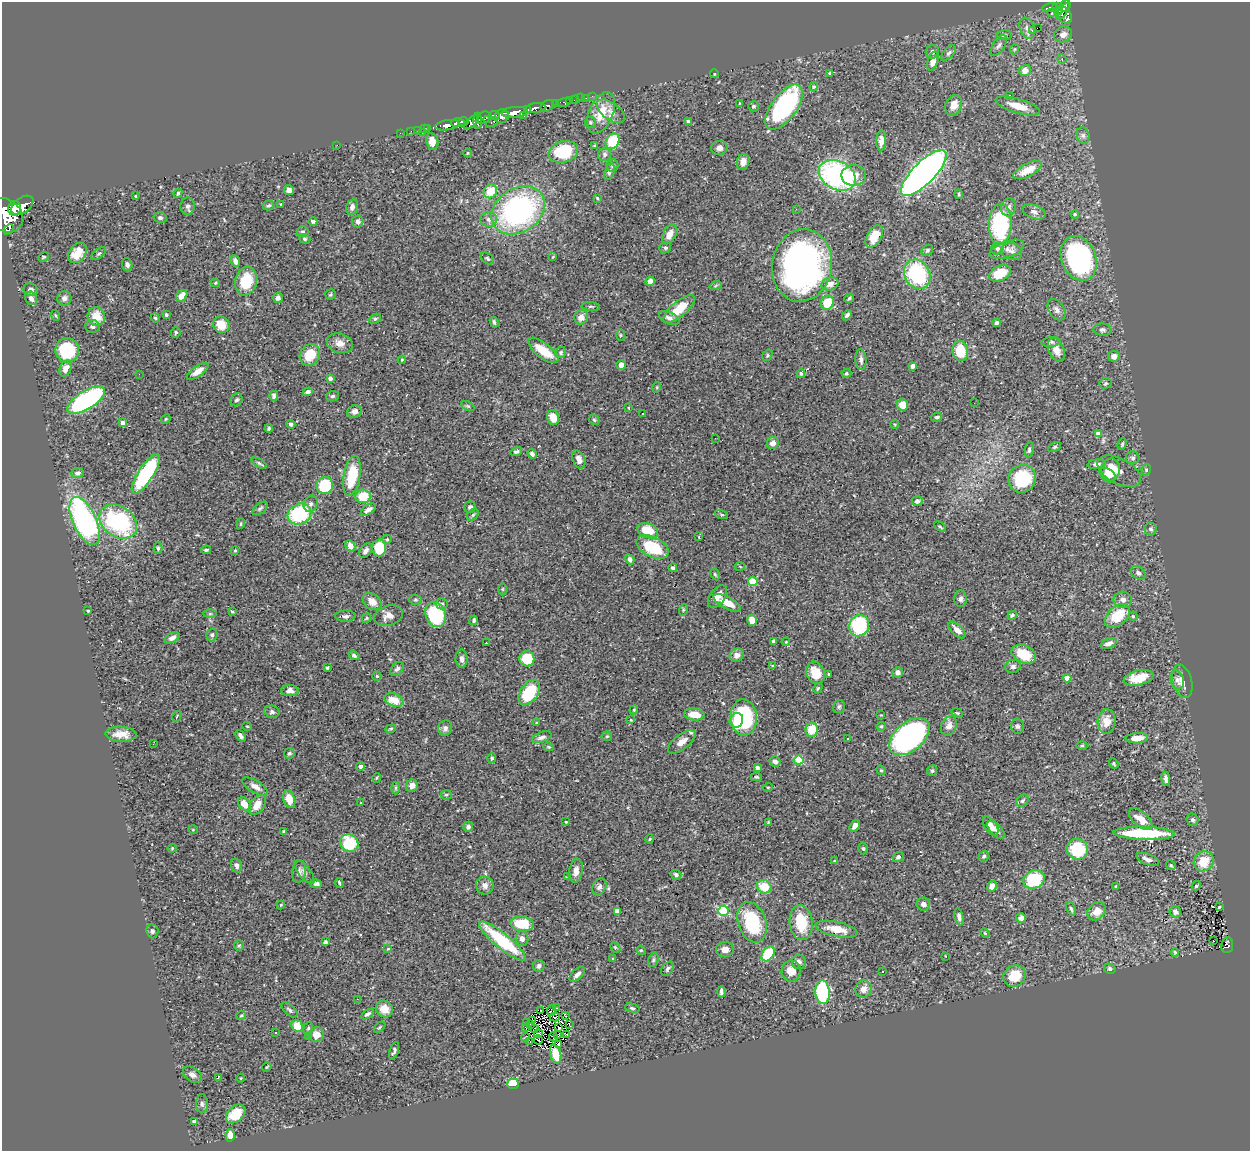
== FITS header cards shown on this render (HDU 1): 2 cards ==
NAXIS1  =                 1248
NAXIS2  =                 1149

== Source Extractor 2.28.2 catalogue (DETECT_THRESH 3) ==
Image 1248 x 1149 px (HDU 1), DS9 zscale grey, 1 PNG px = 1 image px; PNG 1252 x 1153 px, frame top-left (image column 1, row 1149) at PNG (2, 2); each listed source drawn as its Kron ellipse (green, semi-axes under 4 px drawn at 4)
Background 0.627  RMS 0.027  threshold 0.0804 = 3 sigma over >= 5 px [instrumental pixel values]
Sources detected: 469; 2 with non-positive FLUX_AUTO (blend fragments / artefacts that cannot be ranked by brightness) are neither listed nor drawn; the other 467 listed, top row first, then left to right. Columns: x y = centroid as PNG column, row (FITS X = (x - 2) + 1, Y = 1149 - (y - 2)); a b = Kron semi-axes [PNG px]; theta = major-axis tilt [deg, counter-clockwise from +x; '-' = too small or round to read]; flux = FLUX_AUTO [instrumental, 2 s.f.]
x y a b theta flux
1065 6 6 5 - 280
1056 7 4 3 - 110
1050 8 7 3 13 98
1058 10 4 4 - 36
1063 11 9 3 52 280
1052 12 3 2 - 5
1065 15 9 6 -59 240
1027 28 11 7 -70 9.5
1037 28 2 2 - 1100
1032 31 3 2 - 4.4
1063 34 9 7 26 13
1004 35 8 5 4 4.1
999 45 12 6 58 6
1015 49 5 3 - 1.6
932 52 7 6 - 5.5
949 53 9 5 46 4.8
1062 59 5 4 - 2.1
933 61 10 5 72 13
1025 70 6 5 - 15
829 73 4 3 - 2.2
714 74 4 4 - 1.8
814 87 5 4 - 1.7
592 96 3 2 - 2.8
1010 96 4 3 - 1.8
581 98 2 2 - 2.3
586 98 2 2 - 3.6
575 100 4 2 - 9.5
569 101 2 2 - 3.8
555 103 3 3 - 60
563 103 8 4 13 35
740 103 3 2 - 1.2
954 105 10 8 66 18
547 106 7 5 34 170
753 106 5 5 - 3.7
1018 106 23 7 -17 30
784 107 26 12 54 260
535 108 10 5 10 790
527 109 4 3 - 260
611 111 16 8 -36 14
515 112 13 5 5 1700
601 113 22 12 68 41
494 115 5 4 - 220
524 115 3 2 - 92
502 116 7 6 - 750
484 118 7 6 - 320
464 121 5 3 - 290
478 121 8 3 -88 240
688 121 3 3 - 6.8
471 122 9 4 43 340
491 122 7 5 -19 170
590 122 5 5 - 2.9
458 123 7 4 2 480
447 125 12 5 9 1100
424 128 3 2 - 19
428 128 3 2 - 22
418 130 2 2 - 6.7
411 131 2 2 - 7.7
400 133 2 2 - 6.8
422 133 3 2 - 38
1083 135 8 6 -75 5.1
432 141 8 6 -80 16
613 141 8 6 60 74
881 141 10 5 88 11
337 145 2 2 - 26
594 146 4 3 - 2
719 148 8 7 - 7.5
563 152 15 10 16 96
468 153 4 4 - 1.9
604 154 7 6 - 5.3
743 162 8 6 73 13
613 165 6 6 - 3.1
1028 170 16 6 27 21
609 172 8 5 71 4.8
924 173 30 11 46 1400
837 175 19 14 -27 350
854 175 12 10 -1 24
289 190 5 5 - 7.2
490 191 7 6 - 33
178 193 5 3 - 2.2
959 194 5 4 - 2
136 196 3 3 - 1.7
597 198 3 3 - 2
281 204 3 3 - 2.9
22 205 12 7 37 1600
268 205 6 5 - 3
188 206 8 7 - 5.8
352 207 8 5 76 6.8
1009 207 9 7 76 6.5
14 208 7 6 - 1900
796 209 3 3 - 1.7
518 210 29 22 34 400
1034 212 12 7 -20 7.2
1075 214 4 4 - 2.5
5 215 19 15 -40 4100
160 218 6 5 - 4.5
489 219 8 7 - 7.9
313 221 4 4 - 5.4
358 221 6 6 - 6.9
1000 224 20 11 87 160
9 229 6 3 46 210
302 232 6 5 - 3.5
669 234 10 6 61 15
874 236 12 7 58 33
305 239 6 4 -17 2.5
665 248 6 5 - 3.7
998 248 7 5 43 4.6
1007 249 18 8 20 12
927 250 6 5 - 2.9
1012 251 10 8 -20 7.7
77 253 11 8 51 28
99 254 8 4 40 3.5
44 257 6 4 27 1.9
553 257 4 3 - 1.7
487 258 7 5 -39 3.1
1079 258 23 17 -68 340
235 261 6 4 -66 8.8
127 265 6 5 - 5.4
802 265 36 30 80 680
1000 273 11 7 26 38
917 274 15 12 -60 160
246 281 14 11 76 57
650 281 5 4 - 12
215 283 4 4 - 2.1
830 284 8 6 16 12
716 285 6 4 20 2.4
31 290 7 6 - 6.2
330 294 5 5 - 2.8
182 296 6 5 - 20
31 298 7 5 -61 8.9
64 298 7 7 - 7.1
278 298 5 5 - 6.4
849 298 5 3 - 2.4
827 303 7 6 - 53
591 307 9 3 -5 2.7
679 309 19 7 40 45
1057 310 11 8 -59 9.4
55 315 5 3 - 1.7
166 315 4 4 - 3.4
847 315 6 3 47 4.6
96 316 9 8 - 29
581 317 7 6 - 13
155 318 5 4 - 2.2
669 318 11 6 -25 7.7
375 319 6 4 28 3
494 322 5 4 - 3.5
997 323 4 3 - 4.7
221 325 8 7 - 34
92 326 7 6 - 6.4
1102 330 9 6 -6 4.8
176 332 5 4 - 3.5
620 335 5 3 - 1.8
1051 342 9 5 5 3.9
340 343 13 9 -19 14
67 350 12 12 - 100
543 350 18 7 -38 42
1056 350 12 7 -66 17
960 351 10 8 -81 53
561 352 6 5 - 3.1
310 355 11 9 57 39
767 355 6 4 57 2.5
1114 356 6 5 - 11
861 359 10 5 -84 7.2
402 360 4 3 - 2.1
621 365 5 4 - 9.7
913 366 4 4 - 14
66 368 8 5 63 13
198 371 13 5 35 16
801 373 4 4 - 3.3
846 373 5 4 - 2.5
139 374 2 2 - 18
330 378 4 4 - 8
1105 383 6 5 - 2.8
657 387 5 3 - 1.5
308 392 5 4 - 5.5
274 396 5 4 - 5
333 396 6 5 - 3.5
86 400 21 9 31 370
237 400 7 5 54 3.7
974 403 2 2 - 1.5
902 405 6 5 - 21
468 406 7 4 -24 2.8
629 408 4 2 - 1.1
354 411 7 6 - 6.7
643 413 3 2 - 1.1
553 417 7 6 - 24
937 417 5 4 - 3.6
166 419 5 4 - 2.3
594 420 6 4 -44 2.7
123 423 4 4 - 10
291 424 4 4 - 5.2
894 424 4 3 - 1.5
269 428 4 3 - 2.9
1098 434 4 4 - 20
715 438 3 2 - 2.1
773 443 6 6 - 10
1122 444 6 3 66 2.4
1055 447 7 4 27 2.8
1029 450 8 4 85 4.3
516 452 6 4 17 3.4
532 454 5 4 - 4.9
1133 458 7 6 - 4.6
579 459 9 6 -66 11
259 463 8 3 -31 3
1096 464 9 4 8 6.2
1110 470 12 9 77 29
1146 470 6 4 80 3.2
1119 471 24 12 -28 23
77 473 6 5 - 4.7
146 474 23 7 57 200
1108 474 9 5 -34 13
352 476 20 8 80 72
1022 479 14 13 - 96
325 485 8 8 - 89
363 496 7 7 - 49
917 501 5 5 - 7.1
310 504 8 6 71 6.1
470 507 6 5 - 4.7
260 508 9 5 37 3.9
368 510 8 4 36 7.2
299 514 12 10 25 130
473 515 6 5 - 3.2
722 515 7 3 -19 2
85 521 25 11 -65 440
118 522 20 15 -36 210
241 524 5 4 - 2.4
940 527 6 3 -35 2.8
1151 529 6 6 - 4
648 531 11 7 -22 47
699 537 3 2 - 1.9
387 539 5 4 - 2
350 546 6 4 -61 15
652 547 17 10 -27 74
158 548 6 4 -89 3.1
379 548 8 7 - 58
206 550 5 3 - 3
235 550 4 3 - 1.7
366 551 8 5 48 7.6
630 559 5 4 - 5.9
740 567 5 3 - 1.9
673 568 4 4 - 3.5
1138 573 8 6 -42 6.5
715 574 6 4 -62 2.5
753 582 4 4 - 74
502 589 6 4 90 2.3
717 597 13 7 55 15
961 599 8 6 -89 5.6
415 600 6 4 -5 2.8
1123 600 9 8 - 8.5
372 601 10 7 -36 18
727 603 15 6 -28 24
442 604 6 5 - 3.9
683 610 6 3 72 2.1
88 611 3 2 - 1.6
232 611 3 3 - 2.5
210 614 6 4 1 2.4
436 614 13 10 -68 150
1012 615 5 4 - 4.4
345 616 10 5 0 5.4
388 616 14 10 18 14
1117 616 14 9 41 58
1133 616 4 4 - 2.7
366 618 5 4 - 1.8
474 620 5 3 - 4.8
752 620 5 4 - 24
859 626 11 9 62 160
957 630 11 5 -44 13
212 635 6 5 - 3.7
172 638 8 5 29 7.1
774 641 4 4 - 7.7
786 642 4 3 - 1.8
486 643 3 2 - 3.2
1108 643 8 5 22 9.1
1024 654 13 8 -25 54
354 655 6 4 -34 3.7
737 655 7 6 - 8.9
462 659 9 6 -89 7.6
527 659 8 7 - 64
772 666 4 4 - 1.7
1013 666 8 6 18 5.9
327 668 3 3 - 2.3
397 669 8 5 51 5
898 672 5 5 - 5.8
816 673 11 9 -69 33
829 674 3 2 - 1.7
377 676 5 4 - 1.9
1067 678 4 4 - 27
1139 678 15 7 13 38
1177 680 9 6 -76 7.7
1182 681 16 9 -74 15
818 688 5 3 - 2.4
290 691 9 5 -1 7.9
529 693 14 8 57 85
394 700 10 6 -19 27
839 707 6 6 - 3.8
634 710 4 3 - 2.2
272 712 7 6 - 4.5
957 713 6 4 -21 2.4
694 714 10 6 -6 28
881 715 3 3 - 1.3
177 716 5 2 - 1.3
744 717 18 13 -87 180
631 720 3 2 - 1.2
736 720 7 6 - 25
1107 721 12 9 86 21
537 723 3 3 - 2.7
247 726 5 3 - 1.5
881 726 4 4 - 2.3
949 726 10 7 62 12
1017 726 7 6 - 4.6
445 728 8 7 - 6.9
391 729 5 4 - 2.5
812 730 7 6 - 43
121 734 15 7 -3 24
241 736 6 4 -49 5.1
607 736 5 5 - 2.2
542 737 10 5 21 6.5
909 737 23 14 40 490
848 738 2 2 - 1.6
1137 738 11 5 3 24
682 742 16 7 37 16
153 744 3 2 - 2.3
1082 746 6 4 1 2.4
549 747 5 3 - 1.8
289 753 5 5 - 3.1
492 758 5 4 - 3
798 760 5 4 - 78
775 761 5 5 - 8.3
1114 764 5 4 - 2.8
361 767 4 4 - 7.3
757 768 4 4 - 6.8
881 770 5 4 - 2.3
932 771 5 5 - 3.4
756 777 5 4 - 2.7
376 778 5 3 - 1.9
1166 779 7 3 -82 5.4
412 786 6 6 - 8.6
255 787 14 6 -32 12
768 787 5 3 - 1.6
395 788 6 4 -90 2.9
446 795 5 5 - 2.4
289 799 9 5 -73 25
1022 801 7 5 46 4.9
361 803 3 3 - 1.6
244 804 8 5 -50 20
257 805 11 7 54 23
1141 819 14 7 -41 24
1193 820 6 6 - 4.1
566 822 3 3 - 2
768 822 2 2 - 1.5
855 826 6 4 55 8.8
991 826 11 6 -56 14
468 827 5 5 - 4.1
193 830 5 3 - 1.4
996 830 11 5 -46 7.8
284 832 4 3 - 3.3
1144 833 30 6 -1 140
650 839 4 3 - 1.5
349 843 9 8 - 83
172 848 4 4 - 1.7
863 848 6 4 -74 2.6
1077 849 11 10 - 77
984 856 6 5 - 3.4
898 857 6 4 36 4.8
1148 859 12 5 -21 9
834 861 4 2 - 1.1
1204 861 10 9 - 39
1171 865 5 4 - 2.4
236 866 7 5 -71 6.7
576 871 12 6 82 14
299 872 11 7 82 6.4
304 872 14 6 -51 6.3
676 875 5 4 - 5.7
568 877 3 2 - 1.9
1034 879 11 9 26 86
339 883 5 2 - 2.7
316 884 6 4 -13 6.4
485 885 9 8 - 9.6
992 886 5 4 - 9.6
1196 886 5 3 - 3.2
599 887 9 6 62 6
764 887 7 6 - 41
1116 887 4 3 - 3.1
923 904 7 6 - 8.3
281 905 4 3 - 1.8
1219 907 3 2 - 1.2
1071 909 7 3 -70 3
617 911 4 4 - 16
723 911 5 5 - 150
1097 911 10 8 44 20
1175 912 6 5 - 6.7
959 917 9 4 -79 6.2
1021 918 5 4 - 9.7
752 922 21 14 -70 110
801 922 17 11 -83 67
522 924 12 7 -7 61
837 929 21 7 -12 32
152 931 7 6 - 4.6
985 933 5 3 - 1.7
522 939 7 6 - 9.5
502 941 29 7 -39 120
1213 941 2 2 - 2.4
326 942 4 3 - 3.2
239 945 5 4 - 2.4
1227 945 8 6 84 75
615 947 6 4 -45 2.8
388 949 4 3 - 1.6
725 949 9 7 5 12
641 950 5 4 - 2.3
1175 952 4 3 - 1.9
768 954 8 5 55 91
945 956 3 2 - 1.1
613 958 3 3 - 6.8
653 960 7 5 71 3.3
799 962 7 7 - 7.8
539 966 6 5 - 6.7
668 969 8 5 52 4.6
1110 969 6 5 - 3.8
791 971 10 9 - 21
883 972 3 3 - 8.2
577 974 9 5 45 8.5
1015 976 11 10 - 43
864 989 9 8 - 13
721 992 6 3 90 5.5
823 992 12 7 -87 140
357 999 2 2 - 23
557 1008 2 2 - 1.7
632 1008 7 4 -15 3.1
384 1009 9 8 - 21
289 1010 9 5 -43 4.3
541 1010 3 2 - 2.2
551 1010 5 3 - 5.5
367 1014 7 4 32 4.6
241 1015 4 3 - 2
565 1015 4 2 - 1.9
555 1017 5 2 - 0.19
532 1020 2 2 - 0.98
526 1023 2 2 - 1.1
530 1024 3 2 - 0.65
569 1024 3 2 - 4.2
297 1026 6 5 - 43
380 1027 7 3 42 2.3
525 1027 2 2 - 1.4
308 1028 6 4 69 2.7
535 1028 3 2 - 0.7
559 1028 3 2 - 1.6
276 1033 3 2 - 3.6
538 1034 4 2 - 1.8
557 1034 3 2 - 0.57
566 1034 3 2 - 1.1
316 1035 7 7 - 18
308 1037 3 2 - 1.8
525 1037 4 2 - 0.29
553 1037 4 2 - 1.6
538 1040 5 2 - 1.7
529 1041 3 2 - 1.8
558 1044 4 3 - 2.5
394 1051 9 4 73 5.2
556 1054 9 5 -75 35
267 1067 5 2 - 1.5
192 1075 10 7 -34 8.5
218 1078 3 2 - 23
241 1078 4 3 - 1.3
513 1084 6 5 - 59
202 1104 9 6 -89 5.2
236 1114 11 7 43 52
194 1121 4 4 - 8.7
230 1135 6 4 -86 16
At the frame edge (FLAGS 8, measured only in part): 1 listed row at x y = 5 215
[2 non-positive-flux detections neither listed nor drawn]